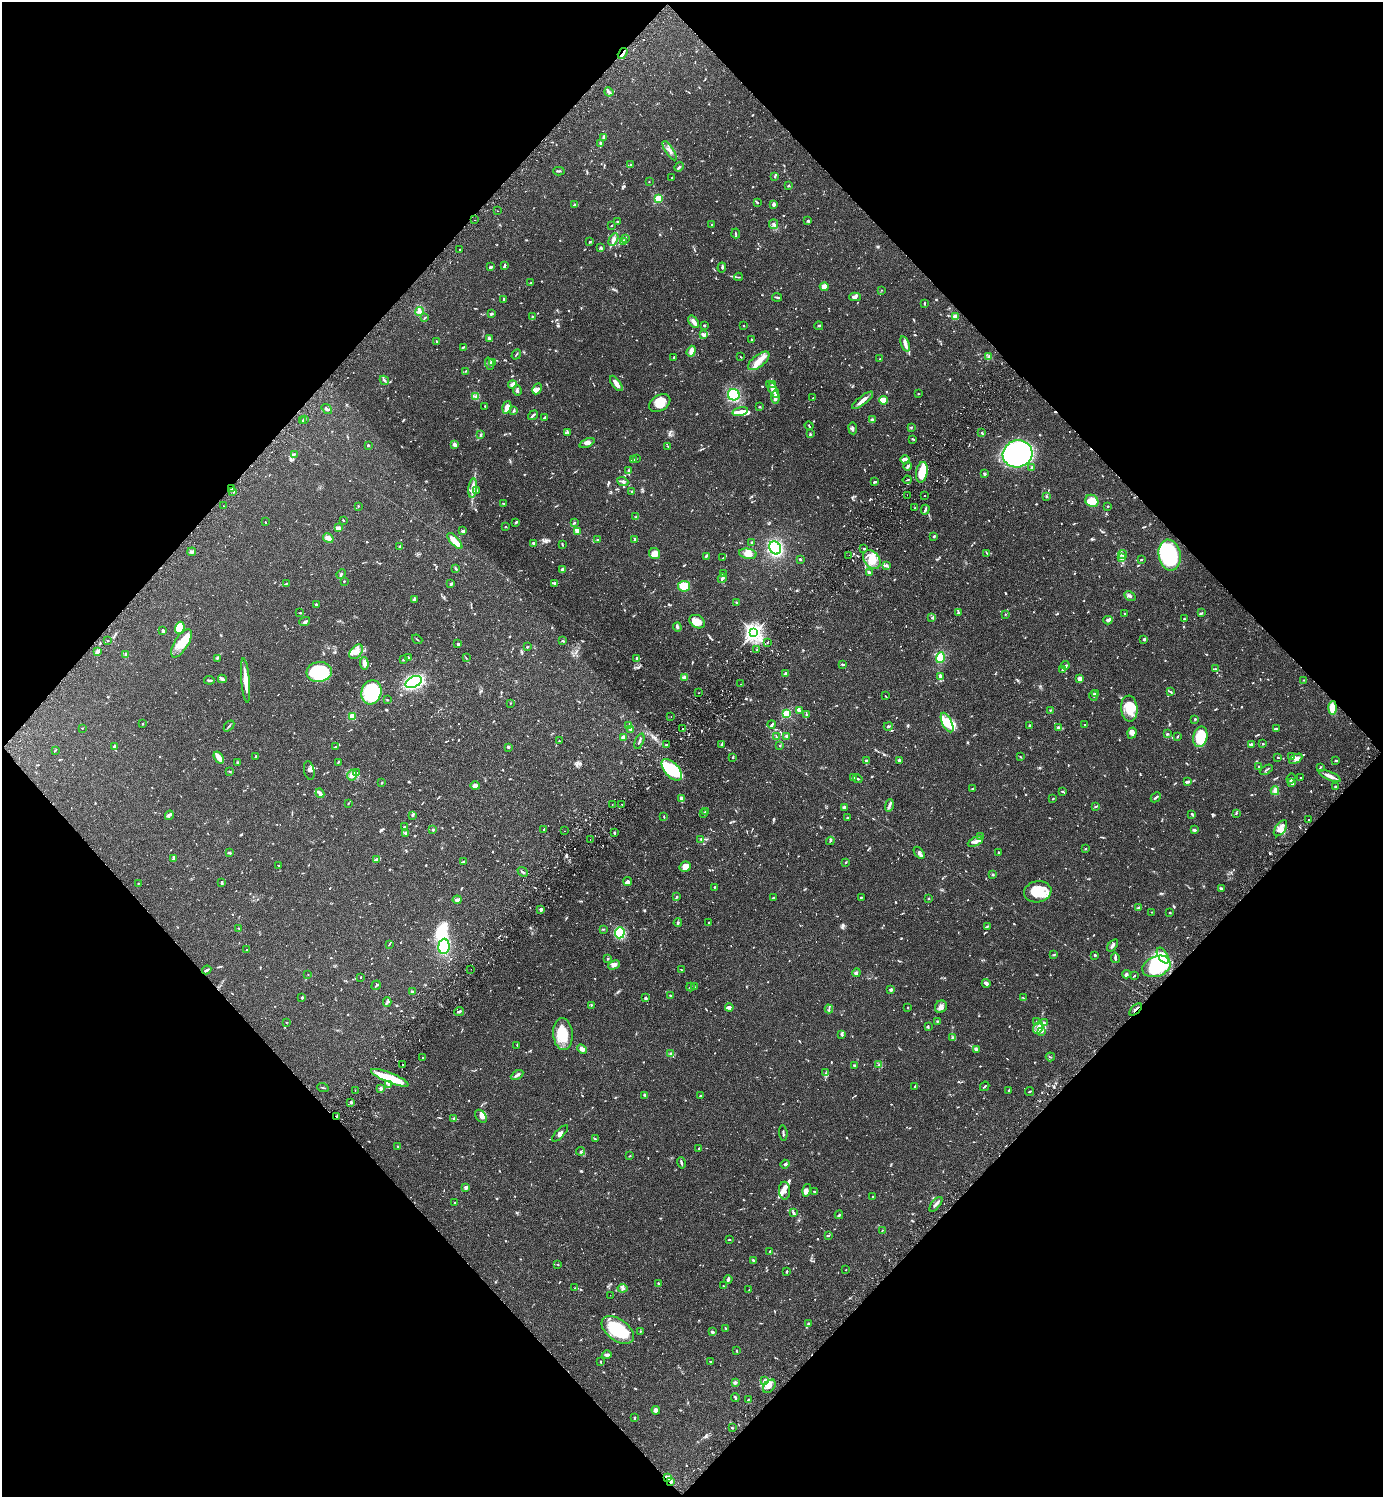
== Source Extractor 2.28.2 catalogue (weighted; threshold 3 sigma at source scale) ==
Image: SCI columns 345-5866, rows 45-6022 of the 6070 x 6069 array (HDU 1 of 3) = the unmasked area's bounding box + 8 px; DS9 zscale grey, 4 x 4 block average (1 PNG px = mean of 4 x 4 image px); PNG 1385 x 1499 px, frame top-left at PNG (2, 2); each listed source drawn as its Kron ellipse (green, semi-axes under 4 px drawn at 4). Shown black and unused: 50% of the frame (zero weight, under 2 of 3 exposures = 3% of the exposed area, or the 3 px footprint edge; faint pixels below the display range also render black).
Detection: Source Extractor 2.28.2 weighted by HDU 2 'WHT'. Background 0.091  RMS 0.0057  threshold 0.0255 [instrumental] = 3 sigma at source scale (4.5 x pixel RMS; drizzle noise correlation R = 1.50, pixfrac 1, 0.05/0.05 arcsec/px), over >= 5 px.
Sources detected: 1371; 8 too faint to see at this stretch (4 x 4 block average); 6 inside a brighter object's white glare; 19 cosmic-ray / hot-pixel residue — neither listed nor drawn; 42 coinciding with a brighter row at this scale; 95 inside a brighter listed object's ellipse — not listed separately; of the other 1201, all 500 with FLUX_AUTO >= 2.09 (the completeness limit of this list) listed and drawn (701 fainter detections not listed), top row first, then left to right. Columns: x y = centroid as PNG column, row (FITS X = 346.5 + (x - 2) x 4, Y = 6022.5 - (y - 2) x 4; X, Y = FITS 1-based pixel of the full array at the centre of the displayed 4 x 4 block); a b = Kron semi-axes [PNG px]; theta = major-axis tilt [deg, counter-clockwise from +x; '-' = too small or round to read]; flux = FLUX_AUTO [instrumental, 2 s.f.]
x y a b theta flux
623 53 6 2 59 11
609 92 5 3 - 7.1
604 137 3 2 - 10
600 143 3 2 - 5
670 151 11 2 -58 14
631 165 3 2 - 3.1
679 167 5 2 - 5.6
559 171 6 2 2 4.6
775 176 3 2 - 3.2
672 178 4 2 - 3
649 182 2 2 - 2.3
788 186 2 2 - 3.4
658 199 2 2 - 220
757 202 3 2 - 3.1
575 204 3 2 - 3.6
774 204 3 2 - 11
497 211 2 2 - 4.6
475 220 2 2 - 3.2
808 221 3 3 - 3.5
617 222 2 2 - 3.6
773 224 5 3 - 6.4
611 225 2 2 - 3
712 225 2 2 - 2.6
736 233 5 2 - 3
625 238 3 2 - 4.3
613 240 7 4 61 12
623 241 2 2 - 2.3
590 242 3 2 - 4.7
601 247 3 2 - 3.3
460 249 2 2 - 4.6
504 266 4 2 - 4.1
490 267 3 2 - 6.9
722 268 5 2 - 4.2
738 277 4 2 - 3.1
530 283 2 2 - 2.3
824 287 4 4 - 25
881 290 2 2 - 2.8
777 297 5 2 - 4.4
855 297 5 3 - 10
504 299 3 2 - 3.6
924 303 2 2 - 3.6
419 312 4 3 - 7
491 314 3 2 - 5.6
532 316 2 2 - 2.1
955 317 2 2 - 92
424 318 4 2 - 2.9
694 322 7 3 -55 25
704 325 2 2 - 7.2
744 326 2 2 - 2.2
819 326 4 2 - 3.4
704 335 3 3 - 6.1
489 339 3 2 - 11
752 340 2 2 - 3.5
436 342 4 2 - 3.9
905 344 8 2 -70 20
463 347 3 2 - 5.9
691 351 6 3 70 18
516 355 5 2 - 3
674 357 2 2 - 14
741 357 2 2 - 2.1
989 357 3 2 - 3.8
880 359 2 2 - 2.8
759 361 13 6 39 36
492 363 2 2 - 2.5
490 364 6 2 -69 4.7
466 371 2 2 - 2.9
384 380 5 2 - 6.2
616 383 9 3 -54 28
512 384 4 3 - 10
772 385 3 2 - 4.9
537 389 6 3 62 8.6
773 389 9 2 -57 16
517 390 5 3 - 5.3
918 394 2 2 - 2.9
734 395 6 5 - 200
476 397 2 2 - 2.4
775 397 7 3 -85 22
813 398 2 2 - 2.7
862 400 13 3 38 19
883 400 4 3 - 46
660 403 11 7 31 39
485 406 2 2 - 2.9
507 407 6 3 73 18
760 407 3 2 - 2.7
327 409 6 3 -37 6.8
514 411 3 2 - 4.5
740 412 8 4 13 19
533 415 5 2 - 5.1
545 418 3 2 - 7.1
305 419 2 2 - 5.9
872 420 4 2 - 7.3
302 421 2 2 - 2.8
809 426 4 2 - 3
911 427 2 2 - 2.9
853 428 6 3 -83 7.5
568 432 2 2 - 2.6
981 432 2 2 - 2.3
810 434 4 2 - 3.6
481 435 2 2 - 2.9
912 439 4 2 - 3
587 443 8 2 24 8.9
368 445 2 2 - 5
455 445 4 3 - 14
668 446 3 2 - 2.5
294 454 3 2 - 4
1018 454 15 13 14 660
636 458 3 2 - 2.2
905 459 4 2 - 6.3
633 460 4 2 - 3.1
907 466 4 2 - 6.5
1032 468 3 2 - 6.3
628 470 4 2 - 3.9
922 472 10 5 80 82
984 474 3 2 - 9.1
907 480 4 2 - 3
623 481 6 4 -23 9.2
875 482 4 2 - 3.7
231 488 2 2 - 4.4
473 488 9 3 83 19
477 490 4 2 - 3.5
233 491 3 2 - 4.1
632 492 2 2 - 8.1
907 495 2 2 - 2.4
925 495 2 2 - 8.6
1047 496 3 2 - 2.7
1092 501 7 6 - 43
504 503 4 2 - 2.2
224 506 2 2 - 6.2
358 506 2 2 - 2.4
1108 506 2 2 - 2.5
915 508 3 2 - 2.6
925 510 5 2 - 6.6
636 517 3 2 - 3.3
343 520 2 2 - 2.2
265 522 2 2 - 2.1
516 522 3 2 - 6.2
574 523 3 2 - 3
505 527 2 2 - 3
339 528 3 2 - 32
462 531 4 2 - 5.3
577 531 4 3 - 16
934 536 2 2 - 2.8
328 538 5 3 - 18
598 539 2 2 - 4.9
635 539 2 2 - 13
455 541 10 3 -48 55
752 542 2 2 - 4.7
534 543 4 2 - 9.2
562 544 3 2 - 2.9
399 547 4 2 - 4.5
775 548 7 5 -57 220
864 548 3 2 - 5.1
192 552 4 3 - 6.6
987 553 3 2 - 2.1
655 554 5 5 - 31
748 554 9 5 -9 19
1123 554 4 2 - 5.4
849 555 2 2 - 3.8
1170 555 15 11 -80 360
706 556 3 2 - 2.1
723 558 4 2 - 3
1122 558 3 2 - 5.3
800 559 3 2 - 3.6
872 560 10 7 -51 48
1141 560 3 2 - 2.8
886 566 4 3 - 5.2
456 568 3 2 - 4.7
562 570 4 3 - 10
869 573 3 2 - 9.4
341 574 5 2 - 3.7
723 574 3 2 - 3.4
722 578 5 3 - 7.6
344 581 2 2 - 3.4
286 583 3 2 - 2.3
451 584 2 2 - 9.5
554 584 3 3 - 4.3
684 586 6 5 - 59
1130 596 6 3 -32 7.7
414 599 3 2 - 4.6
737 603 2 2 - 6.9
316 604 2 2 - 4.9
300 613 3 2 - 2.1
958 613 3 2 - 4.4
1124 613 2 2 - 3.3
1202 613 4 2 - 2.9
1005 614 3 2 - 2.4
932 618 4 2 - 3.7
1184 619 2 2 - 3.2
1108 620 4 3 - 7.6
305 622 5 2 - 6.7
697 622 8 6 -32 19
677 627 4 2 - 7.2
180 628 6 4 71 62
163 631 3 2 - 6.5
754 633 4 3 - 1200
417 639 5 2 - 2.8
1144 639 4 2 - 4.3
108 640 2 2 - 3.3
562 641 2 2 - 3.3
768 642 3 2 - 2.4
181 643 16 7 58 48
458 644 2 2 - 25
528 646 3 2 - 2.3
757 650 2 2 - 3.7
97 651 4 3 - 10
356 652 8 5 50 24
125 655 4 2 - 6.1
217 658 3 2 - 4
408 658 2 2 - 3.4
466 658 3 2 - 2.3
637 658 2 2 - 8.6
940 658 5 3 - 100
404 660 3 2 - 3.5
364 663 6 3 -88 17
843 664 4 2 - 4.2
1065 665 4 3 - 5.7
1216 669 3 2 - 2.6
1062 670 2 2 - 2.9
319 672 13 10 5 270
785 673 4 2 - 6.1
684 677 3 2 - 15
940 677 4 3 - 7.7
222 679 4 3 - 7.4
1080 679 3 3 - 19
209 680 5 2 - 8.2
1304 680 2 2 - 2.2
245 681 22 3 -85 42
414 682 9 5 25 390
740 684 2 2 - 3.2
371 692 12 10 74 190
1171 692 3 2 - 3.1
698 693 2 2 - 2.8
1096 694 3 2 - 3
1094 695 5 2 - 5.3
885 696 2 2 - 2.3
387 700 2 2 - 2.2
510 703 2 2 - 2.5
1332 708 6 3 87 50
1129 709 13 8 -85 59
799 710 3 3 - 6.6
1050 710 3 2 - 3.3
787 714 2 2 - 310
806 715 4 2 - 5.2
671 716 2 2 - 2.6
352 717 2 2 - 190
1195 719 2 2 - 3.7
947 723 10 5 -64 75
143 724 2 2 - 4.1
772 724 4 2 - 6.3
629 725 3 3 - 3.8
1030 725 3 2 - 3.8
1085 725 2 2 - 2.7
229 726 6 2 47 4.2
888 726 4 2 - 3.5
82 728 2 2 - 2.3
1058 728 3 3 - 6.2
1276 728 3 2 - 3.6
682 729 2 2 - 2.3
630 730 4 2 - 5.5
1132 733 5 4 - 15
1167 734 2 2 - 5.8
787 736 2 2 - 64
1177 736 3 2 - 2.6
623 737 3 2 - 26
776 737 4 2 - 3
1200 737 10 7 76 100
559 741 2 2 - 2.4
639 741 8 2 68 6.2
722 744 3 2 - 4.1
1251 744 4 2 - 6.5
1263 744 2 2 - 12
666 745 3 2 - 4.7
114 746 3 2 - 5.8
780 746 2 2 - 2.8
335 747 2 2 - 2.6
508 747 4 2 - 5.3
55 750 3 2 - 2.6
256 756 2 2 - 3.6
733 757 2 2 - 5.3
1020 757 3 2 - 2.6
1278 757 2 2 - 4.6
1291 757 3 3 - 12
219 758 6 2 -57 38
1296 759 7 3 32 12
899 760 3 2 - 4.8
866 761 3 2 - 7.2
1336 761 3 2 - 3.3
237 762 3 2 - 2.6
338 762 4 2 - 3.5
1258 767 3 2 - 3.1
1320 767 3 2 - 3
672 770 13 7 -47 200
1266 770 7 2 30 3.3
230 771 3 2 - 2.3
309 771 9 5 -78 12
357 773 3 2 - 2.4
352 775 5 4 - 16
1330 776 11 2 -24 22
854 777 4 2 - 8.6
1291 778 5 2 - 4.9
1301 778 2 2 - 2.3
858 779 4 2 - 4.2
1187 782 4 3 - 5.4
382 783 3 2 - 2.8
1292 783 3 2 - 6
475 786 5 4 - 11
1335 787 2 2 - 6.1
972 789 2 2 - 2.8
1062 791 4 2 - 3.5
1275 791 4 3 - 17
320 793 5 3 - 15
1156 797 5 2 - 4.3
681 798 3 3 - 9.9
1053 799 2 2 - 2.2
348 803 2 2 - 2.3
622 804 2 2 - 10
612 805 2 2 - 2.5
889 805 6 3 77 8.8
1096 806 3 2 - 4.3
844 807 4 2 - 5
706 812 3 2 - 2.9
704 813 3 2 - 2.8
1236 813 3 2 - 3.1
1191 814 3 2 - 3.4
169 815 5 2 - 5.5
412 815 2 2 - 5.8
664 817 3 2 - 2.6
847 818 3 2 - 2.7
1309 819 2 2 - 3.6
404 827 2 2 - 3.9
1280 828 9 5 55 22
544 829 3 2 - 2.9
433 830 2 2 - 5
1194 830 3 2 - 8.5
564 831 2 2 - 2.4
614 832 2 2 - 6.4
405 833 2 2 - 6.4
981 836 2 2 - 9.3
590 839 2 2 - 2.6
701 839 3 3 - 4.3
830 841 4 2 - 3.7
975 841 8 2 25 11
1086 849 2 2 - 2.7
999 852 3 2 - 3.4
229 853 3 2 - 4.9
919 853 7 2 -51 7.3
174 858 3 2 - 18
377 860 4 3 - 12
463 861 3 2 - 3.3
845 862 2 2 - 2.7
279 866 2 2 - 3.1
685 867 6 5 - 22
523 872 5 2 - 5.1
992 875 2 2 - 3
628 882 4 3 - 8.8
138 883 2 2 - 3.8
222 883 3 2 - 5.1
714 887 2 2 - 3.2
1221 888 3 2 - 6.8
1038 892 14 10 10 78
676 897 3 2 - 3.1
773 897 2 2 - 3.1
861 897 2 2 - 3.6
929 899 2 2 - 3.5
457 900 4 2 - 11
1138 908 3 2 - 7.3
541 909 4 3 - 7.2
1152 912 2 2 - 2.1
1170 913 2 2 - 2.9
678 923 4 2 - 3.8
708 923 2 2 - 2.2
987 926 2 2 - 3.2
239 928 2 2 - 2.1
603 929 3 2 - 2.2
620 933 5 5 - 160
389 944 4 2 - 2.5
1112 945 7 2 53 9.7
444 946 7 5 84 150
247 950 2 2 - 3.2
1054 955 3 2 - 2.7
1095 955 2 2 - 5.3
1163 956 9 4 -58 34
1115 958 5 2 - 8.4
608 959 2 2 - 2.9
614 965 6 3 27 15
1156 966 14 10 21 280
471 969 2 2 - 2.8
207 970 5 2 - 9.6
682 970 4 2 - 2.4
856 973 4 3 - 7.1
1126 974 4 3 - 6.5
308 975 2 2 - 2.2
1134 976 3 2 - 2.4
361 977 2 2 - 2.4
986 983 4 3 - 5.7
376 985 5 2 - 4.3
690 987 4 2 - 3.7
695 987 3 2 - 2.7
891 990 2 2 - 33
412 992 3 2 - 4.5
670 996 2 2 - 2.7
302 998 3 2 - 3.8
646 998 3 2 - 5.2
1023 998 4 2 - 2.9
387 1002 5 2 - 5.3
591 1005 3 2 - 2.4
729 1007 4 3 - 8.3
908 1007 2 2 - 4
941 1007 6 5 - 14
829 1009 4 2 - 3.9
1136 1010 8 2 46 8.3
459 1011 5 2 - 6.5
937 1021 3 2 - 2.8
286 1022 2 2 - 2.3
1037 1022 3 2 - 3.5
1044 1022 3 2 - 3.5
928 1027 3 2 - 3.1
1038 1028 6 4 56 19
1042 1031 2 2 - 3
563 1034 16 10 -85 80
842 1035 3 2 - 7.9
953 1037 4 2 - 3.1
517 1045 2 2 - 2.7
582 1049 5 3 - 15
976 1049 4 2 - 8.4
671 1054 3 2 - 2.9
1050 1057 4 2 - 2.6
423 1058 2 2 - 2.7
402 1065 2 2 - 3.5
854 1065 2 2 - 16
879 1065 3 3 - 4.3
826 1073 2 2 - 2.3
517 1075 7 2 30 9.4
390 1078 20 5 -22 100
389 1084 3 2 - 3.3
915 1086 3 2 - 2.5
985 1086 5 2 - 4.2
323 1088 6 2 -18 3
381 1088 2 2 - 46
355 1090 2 2 - 2.4
1008 1090 2 2 - 2.2
1029 1092 4 2 - 3.1
645 1095 3 2 - 3.8
700 1095 2 2 - 3.4
351 1102 2 2 - 27
337 1116 2 2 - 5
481 1116 7 5 -51 12
454 1118 2 2 - 3.5
560 1133 10 3 45 9.5
783 1133 7 2 -82 5.5
595 1139 3 2 - 2.3
398 1146 2 2 - 2.8
699 1148 2 2 - 4
581 1151 4 2 - 3.4
630 1156 2 2 - 2.3
681 1163 5 2 - 7.1
785 1164 4 3 - 6.1
466 1188 2 2 - 59
807 1190 6 3 76 9
785 1191 9 5 -88 23
815 1191 3 2 - 3.3
872 1197 4 2 - 3.4
455 1203 2 2 - 2.4
936 1204 9 2 50 13
793 1212 2 2 - 5.7
839 1215 4 2 - 5.3
882 1231 3 2 - 2.4
828 1236 4 2 - 2.4
729 1240 2 2 - 2.9
769 1252 2 2 - 2.1
753 1260 4 2 - 4.4
558 1264 2 2 - 2.1
846 1270 2 2 - 3.1
787 1271 2 2 - 5.1
728 1279 4 2 - 8.4
658 1283 3 2 - 3.5
724 1286 3 2 - 2.4
575 1288 3 2 - 2.6
623 1288 5 2 - 5
749 1290 2 2 - 2.2
610 1295 2 2 - 2.6
809 1324 2 2 - 5.3
726 1328 3 2 - 2.5
618 1330 18 10 -36 180
640 1332 3 2 - 3.3
712 1332 3 2 - 8.8
736 1350 3 2 - 2.9
607 1355 4 3 - 7.8
601 1362 2 2 - 2.5
711 1362 3 2 - 3.3
764 1380 4 2 - 3.6
735 1382 3 3 - 6.2
769 1386 7 5 47 17
735 1397 4 2 - 4.7
748 1399 3 2 - 2.4
656 1410 4 3 - 12
635 1418 3 2 - 4.1
732 1428 2 2 - 3.3
667 1477 4 2 - 30
671 1481 3 2 - 5.9
Overlapping masked pixels (flux is a lower limit): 7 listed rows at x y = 623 53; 231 488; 1156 966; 1136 1010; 337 1116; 667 1477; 671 1481
Diffuse or blended objects may show on this block-average render without a row.